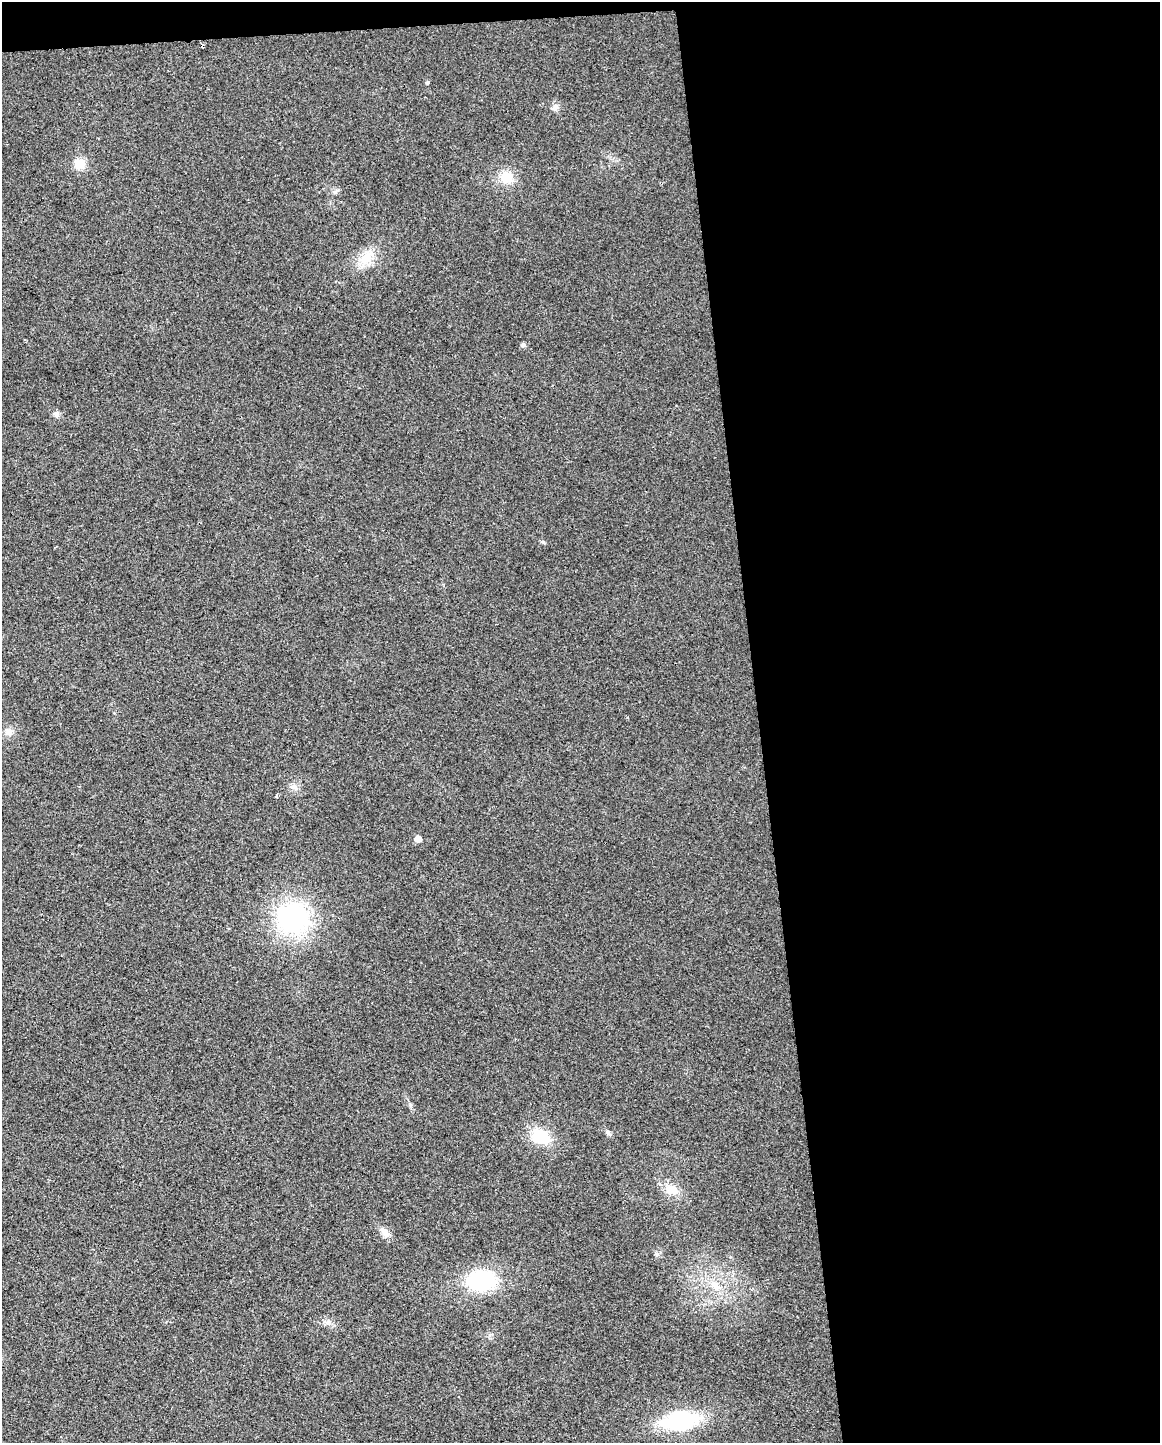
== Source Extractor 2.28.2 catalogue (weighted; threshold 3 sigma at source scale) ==
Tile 4 of 4 x 3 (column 4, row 1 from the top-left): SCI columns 3475-4632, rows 2937-4377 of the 4632 x 4387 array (HDU 1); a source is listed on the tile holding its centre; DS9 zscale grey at full resolution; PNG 1162 x 1445 px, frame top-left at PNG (2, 2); no overlay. Shown black and unused: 36% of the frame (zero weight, under 2 of 3 exposures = <1% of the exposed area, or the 3 px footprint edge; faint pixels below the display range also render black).
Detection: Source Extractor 2.28.2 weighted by HDU 2 'WHT'; one run over the whole footprint, this tile lists its part. Background 0.0281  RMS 0.0062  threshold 0.0281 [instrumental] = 3 sigma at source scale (4.5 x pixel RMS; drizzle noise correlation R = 1.50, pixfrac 1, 0.0396/0.0396 arcsec/px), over >= 5 px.
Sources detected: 22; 1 cosmic-ray / hot-pixel residue — not listed; the other 21 listed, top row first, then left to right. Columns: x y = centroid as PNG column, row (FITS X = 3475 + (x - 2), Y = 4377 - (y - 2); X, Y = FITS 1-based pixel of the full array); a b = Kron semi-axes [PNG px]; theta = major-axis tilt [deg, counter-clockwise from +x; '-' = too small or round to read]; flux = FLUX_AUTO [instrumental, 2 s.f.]
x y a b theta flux
427 82 5 4 - 0.87
555 107 9 7 15 2.5
80 163 13 12 - 8.1
506 177 18 16 4 11
366 257 27 13 51 13
523 345 6 6 - 1.3
56 414 8 7 - 2.3
9 732 11 9 -76 3.7
295 787 10 7 -45 2.9
276 796 3 3 - 5.4
418 839 5 5 - 5.4
293 918 30 28 9 99
608 1132 8 5 -84 1.4
541 1136 19 15 -28 23
671 1189 16 11 -28 10
385 1232 16 8 -51 4.6
656 1254 7 5 -46 1.3
481 1280 28 21 0 55
716 1286 15 10 -58 7.5
328 1322 8 6 46 2
680 1421 35 18 9 60
Unlisted compact peaks at least as high as the median listed source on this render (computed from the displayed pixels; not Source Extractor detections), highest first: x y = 543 542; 335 192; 410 1105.